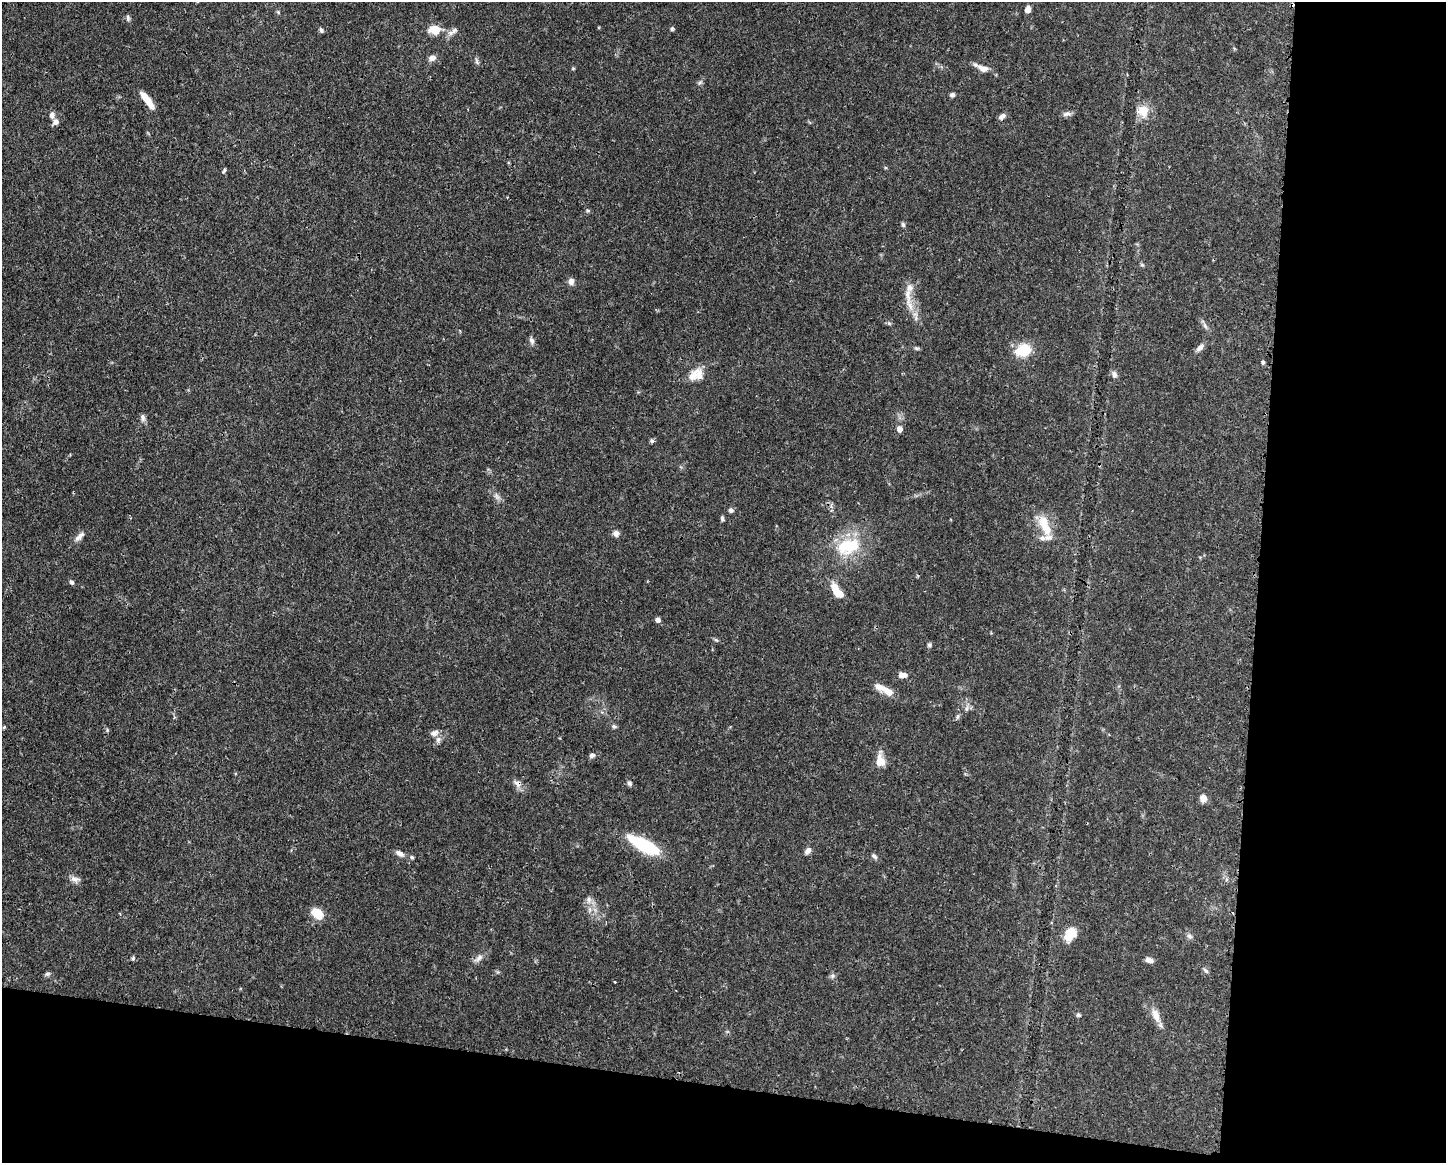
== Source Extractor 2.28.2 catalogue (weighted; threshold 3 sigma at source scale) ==
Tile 12 of 3 x 4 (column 3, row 4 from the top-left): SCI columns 3006-4449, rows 1-1161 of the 4681 x 4647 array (HDU 1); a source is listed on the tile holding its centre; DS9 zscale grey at full resolution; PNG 1448 x 1165 px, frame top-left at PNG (2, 2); no overlay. Shown black and unused: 20% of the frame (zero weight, under 3 of 4 exposures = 1% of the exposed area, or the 3 px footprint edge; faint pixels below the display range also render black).
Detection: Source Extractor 2.28.2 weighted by HDU 2 'WHT'; one run over the whole footprint, this tile lists its part. Background 0.0413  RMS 0.0028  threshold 0.0125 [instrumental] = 3 sigma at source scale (4.5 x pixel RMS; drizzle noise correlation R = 1.50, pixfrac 1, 0.05/0.05 arcsec/px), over >= 5 px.
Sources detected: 84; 3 cosmic-ray / hot-pixel residue — not listed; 5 inside a brighter listed object's ellipse — not listed separately; the other 76 listed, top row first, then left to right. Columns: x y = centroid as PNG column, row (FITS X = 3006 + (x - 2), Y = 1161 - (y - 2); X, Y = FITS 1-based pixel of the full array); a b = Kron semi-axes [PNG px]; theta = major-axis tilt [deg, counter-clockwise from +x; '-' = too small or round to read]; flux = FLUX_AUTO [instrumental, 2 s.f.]
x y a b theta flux
1028 9 7 5 75 1.6
278 12 5 4 - 0.35
128 17 9 4 -81 0.59
434 29 12 10 -7 4.4
672 29 5 4 - 0.49
321 30 7 5 -62 0.51
454 30 12 6 48 1.1
432 58 9 7 20 1.4
477 61 11 4 -68 0.56
573 68 5 3 - 0.25
983 68 16 8 -23 2.4
700 82 7 4 20 0.46
952 95 5 5 - 0.81
147 100 20 6 -54 4.4
1143 111 17 16 - 3.8
1067 114 12 5 12 0.96
52 115 7 6 - 1.2
1002 117 9 6 43 0.96
56 122 7 6 - 1.3
224 170 6 4 63 0.43
903 225 6 5 - 0.53
1142 265 6 4 -41 0.37
571 281 9 7 79 1.2
908 295 24 8 -82 3.4
889 323 6 4 -44 0.4
1205 325 10 3 -69 0.64
532 340 10 6 -65 0.86
916 348 6 4 -18 0.44
1200 348 13 6 39 1.1
1023 350 15 11 17 8.8
1263 362 5 4 - 0.44
1114 375 9 6 -76 1
693 376 24 10 48 3.4
143 417 9 6 -84 0.94
899 429 6 6 - 1.6
652 441 6 5 - 0.51
497 497 9 5 -59 0.88
731 510 7 6 - 0.66
722 519 6 4 -77 0.56
1044 525 32 12 -66 5.8
616 533 7 7 - 1.2
80 536 17 6 43 1.4
848 546 33 21 18 13
71 582 6 5 - 0.56
837 591 20 8 -53 4.6
658 620 6 5 - 1
929 645 6 5 - 0.48
903 675 11 7 1 1.6
880 687 18 9 -24 2.3
967 708 7 4 71 0.6
957 716 8 4 81 0.53
614 726 7 5 -29 0.53
4 727 6 4 45 0.3
434 733 11 8 19 1.2
592 755 7 6 - 0.73
880 761 15 10 -81 3
517 784 11 8 -48 1.4
1203 798 8 7 - 1.9
645 845 32 10 -27 18
808 850 9 6 45 1.1
400 853 12 6 -31 1.4
874 856 9 5 -45 0.72
412 857 5 4 - 0.39
74 879 13 7 -12 1.4
589 899 9 6 -90 1.1
317 913 13 9 -41 4.6
1070 934 17 11 57 4.7
1189 936 8 6 -50 0.82
133 958 5 4 - 0.56
479 958 13 6 45 1.2
1149 960 9 6 -15 1.3
1206 971 9 4 -45 0.58
47 974 8 6 15 0.57
832 976 6 5 - 0.61
1078 1015 6 5 - 0.46
1156 1015 20 8 -70 2.9
Overlapping masked pixels (flux is a lower limit): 1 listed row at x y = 517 784